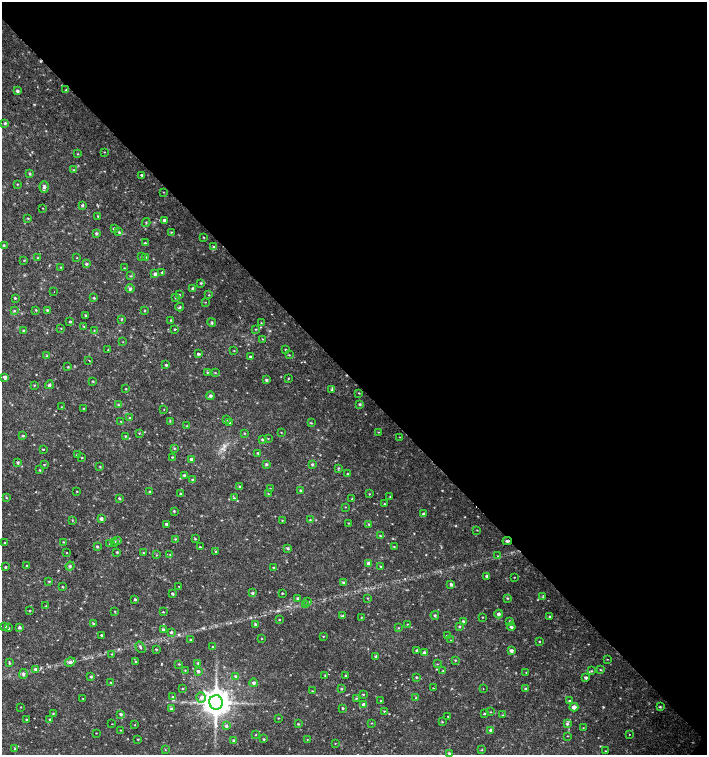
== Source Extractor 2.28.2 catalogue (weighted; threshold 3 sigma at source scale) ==
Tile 8 of 4 x 4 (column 4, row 2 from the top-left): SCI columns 4453-5861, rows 3011-4516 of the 6024 x 6030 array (HDU 1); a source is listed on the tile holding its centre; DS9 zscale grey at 2 x 2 block average (1 PNG px = mean of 2 x 2 image px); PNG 709 x 757 px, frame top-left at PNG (2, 2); each listed source drawn as its Kron ellipse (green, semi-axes under 4 px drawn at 4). Shown black and unused: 50% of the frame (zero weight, under 2 of 3 exposures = <1% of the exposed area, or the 3 px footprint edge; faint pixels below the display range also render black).
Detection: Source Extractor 2.28.2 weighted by HDU 2 'WHT'; one run over the whole footprint, this tile lists its part. Background 0.0231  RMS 0.0035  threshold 0.0158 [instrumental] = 3 sigma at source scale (4.5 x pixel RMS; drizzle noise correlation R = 1.50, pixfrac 1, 0.0396/0.0396 arcsec/px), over >= 5 px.
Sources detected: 316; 1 too faint to see at this stretch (2 x 2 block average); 3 cosmic-ray / hot-pixel residue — neither listed nor drawn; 1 inside a brighter listed object's ellipse — not listed separately; the other 311 listed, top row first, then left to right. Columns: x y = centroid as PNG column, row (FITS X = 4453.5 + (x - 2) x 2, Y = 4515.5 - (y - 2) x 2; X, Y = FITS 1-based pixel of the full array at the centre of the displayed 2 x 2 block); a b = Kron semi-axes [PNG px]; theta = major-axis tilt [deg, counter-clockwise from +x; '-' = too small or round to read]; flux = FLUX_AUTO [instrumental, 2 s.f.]
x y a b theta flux
66 90 3 2 - 0.56
17 91 4 3 - 1.4
5 123 4 3 - 0.88
104 152 3 2 - 0.35
77 154 3 2 - 0.5
74 170 3 3 - 0.69
30 174 3 3 - 0.81
142 175 2 2 - 0.88
17 184 3 2 - 0.55
44 187 6 4 -86 2
163 192 3 2 - 0.33
82 205 4 3 - 0.98
43 208 2 2 - 0.32
98 216 3 2 - 0.67
28 218 3 2 - 0.63
164 220 3 3 - 1.3
146 222 4 2 - 0.62
114 229 3 3 - 1.4
119 232 4 3 - 0.9
171 232 3 2 - 0.47
96 233 3 3 - 1.1
204 237 3 2 - 0.51
145 243 3 2 - 0.77
4 245 3 3 - 0.84
213 247 3 3 - 1.1
141 257 2 2 - 0.41
146 257 4 2 - 0.62
38 258 3 3 - 0.7
77 258 2 2 - 0.41
24 260 3 2 - 0.42
87 264 3 3 - 1.2
61 267 2 2 - 0.5
124 268 3 2 - 0.32
162 272 3 2 - 0.64
155 274 4 3 - 1.5
131 276 4 3 - 0.89
201 283 3 3 - 0.8
130 289 5 3 - 1.2
193 289 4 3 - 1.4
54 292 2 2 - 0.48
179 295 3 2 - 0.64
209 295 2 2 - 0.45
15 298 3 2 - 0.79
94 298 3 3 - 0.92
176 298 3 3 - 0.81
205 302 3 2 - 0.4
180 307 4 2 - 0.84
36 310 3 3 - 0.68
47 310 3 3 - 0.95
14 311 3 3 - 0.8
145 311 3 2 - 0.58
85 315 3 3 - 0.65
121 319 3 2 - 0.66
171 320 3 2 - 1
70 322 3 3 - 0.86
212 323 4 3 - 1.1
261 323 3 2 - 0.54
84 327 3 3 - 0.62
61 328 2 2 - 0.4
175 329 3 2 - 0.61
256 329 3 2 - 0.52
94 330 3 2 - 0.41
23 331 3 3 - 0.85
262 339 2 2 - 0.5
123 342 2 2 - 0.36
108 350 3 2 - 0.43
286 350 2 2 - 0.7
234 351 3 2 - 0.45
199 354 3 2 - 1.6
289 355 3 2 - 0.49
47 356 3 3 - 0.76
250 357 3 3 - 1.2
89 361 2 2 - 0.77
166 365 3 3 - 0.75
68 367 3 3 - 0.63
207 372 3 3 - 0.7
215 373 3 2 - 0.52
5 377 3 3 - 1.8
288 378 2 2 - 0.55
266 380 3 3 - 1.1
93 381 3 2 - 0.67
34 385 3 2 - 0.55
49 385 4 3 - 1.4
126 389 3 2 - 0.46
331 390 4 2 - 0.64
359 393 2 2 - 0.5
211 396 4 4 - 1.6
360 404 3 3 - 0.92
119 405 3 2 - 0.73
61 407 3 2 - 0.35
83 408 3 2 - 0.49
164 409 3 2 - 0.31
130 418 3 3 - 0.7
226 420 3 3 - 0.59
121 421 2 2 - 0.36
170 421 3 2 - 0.52
230 422 3 3 - 1
311 423 3 2 - 0.66
187 426 3 2 - 0.49
281 432 2 2 - 0.33
378 432 3 2 - 0.33
139 433 3 2 - 0.54
244 433 2 2 - 0.53
23 436 3 3 - 0.81
125 436 3 3 - 0.6
400 437 3 2 - 0.38
268 438 2 2 - 0.33
262 439 3 3 - 1
174 448 3 2 - 0.72
43 449 3 2 - 0.45
258 453 3 2 - 0.77
77 455 3 3 - 0.86
172 457 3 2 - 0.66
82 458 2 2 - 0.67
191 459 3 3 - 2
18 462 3 3 - 1
44 464 3 2 - 0.49
266 464 3 3 - 1.1
312 464 3 3 - 1
100 467 3 3 - 0.6
338 468 3 3 - 0.81
40 470 3 2 - 0.63
348 474 3 2 - 0.81
184 475 3 3 - 1
193 480 4 3 - 0.99
239 486 3 2 - 0.77
270 488 3 2 - 0.39
300 490 3 2 - 0.58
77 491 2 2 - 0.5
150 492 3 3 - 0.99
181 494 3 2 - 1.4
268 494 3 2 - 0.4
369 494 3 2 - 0.46
390 497 3 2 - 0.55
6 498 3 2 - 0.61
119 498 3 2 - 0.8
234 498 3 2 - 0.55
352 499 3 2 - 0.39
384 504 3 2 - 0.45
345 507 2 2 - 0.36
174 511 3 2 - 0.74
424 514 3 3 - 1.6
101 519 4 3 - 2.1
72 520 3 2 - 0.5
282 520 2 2 - 0.42
310 520 4 2 - 0.74
349 523 2 2 - 0.39
166 524 3 2 - 1.1
369 524 3 2 - 0.66
477 530 3 2 - 0.42
380 536 3 3 - 0.6
175 539 3 2 - 0.65
195 539 3 2 - 0.67
118 541 4 3 - 0.93
507 541 4 3 - 1.3
64 542 3 3 - 0.56
115 542 3 3 - 0.95
5 543 4 3 - 0.86
110 544 3 2 - 0.5
97 547 3 3 - 0.8
200 547 3 2 - 0.69
394 547 3 2 - 0.59
288 548 3 3 - 1.1
117 552 3 3 - 0.74
216 552 3 3 - 0.68
66 553 2 2 - 0.4
143 553 3 2 - 0.54
157 555 3 2 - 0.38
170 555 3 2 - 0.79
498 556 3 2 - 0.55
369 564 4 4 - 4.3
27 566 2 2 - 0.79
70 566 4 3 - 1.3
380 566 3 2 - 0.56
5 567 2 2 - 0.77
273 567 3 2 - 0.6
486 576 4 3 - 1.2
514 577 2 2 - 0.39
49 581 3 2 - 0.59
343 583 3 3 - 1.1
451 584 4 3 - 1.6
179 586 2 2 - 0.43
62 587 3 2 - 0.65
252 593 3 3 - 1
282 593 2 2 - 0.57
172 594 2 2 - 1.2
543 597 3 3 - 0.85
298 598 4 3 - 1.3
368 598 3 2 - 0.47
507 598 3 3 - 0.81
135 599 3 3 - 1
308 602 4 3 - 0.9
306 605 3 2 - 0.59
46 606 3 2 - 0.56
30 611 2 2 - 0.61
115 611 3 2 - 0.57
163 612 3 2 - 0.56
499 614 4 4 - 2.1
435 615 4 3 - 1
343 616 4 3 - 1.1
361 617 2 2 - 0.37
483 617 2 2 - 0.52
549 617 3 2 - 0.64
279 620 2 2 - 0.48
463 621 3 2 - 0.92
510 621 3 3 - 0.78
93 624 3 3 - 0.82
255 624 3 3 - 0.99
407 624 2 2 - 0.39
5 626 3 3 - 0.74
19 627 3 3 - 1.4
460 627 3 3 - 0.86
511 627 4 2 - 1.3
8 628 3 2 - 0.97
398 628 3 2 - 0.48
163 629 3 3 - 1.2
171 632 4 3 - 1.1
101 635 2 2 - 0.71
323 636 2 2 - 0.43
447 636 3 2 - 0.88
262 639 3 2 - 0.39
190 640 3 2 - 0.51
451 640 3 2 - 0.3
540 641 3 2 - 0.55
140 647 6 2 -57 1.2
212 647 2 2 - 0.5
156 649 3 2 - 0.73
417 650 3 3 - 1.1
511 651 4 3 - 2.3
424 653 4 3 - 2.6
112 654 3 2 - 0.47
376 656 3 3 - 0.85
607 659 2 2 - 0.38
455 660 3 2 - 0.66
136 661 3 2 - 0.5
70 662 5 4 - 2
9 663 3 2 - 0.77
198 663 3 3 - 0.9
179 664 3 2 - 0.58
437 664 3 2 - 0.45
35 669 4 4 - 1.8
185 670 3 2 - 0.51
600 670 4 2 - 0.54
198 671 3 3 - 1.5
443 671 3 2 - 0.46
591 671 3 3 - 0.65
526 672 2 2 - 0.33
23 674 5 3 - 1.7
325 675 4 2 - 0.64
236 676 4 3 - 1
345 676 3 3 - 0.65
91 677 3 2 - 0.92
416 677 3 2 - 0.69
586 678 3 3 - 1.3
111 682 3 2 - 0.58
254 683 4 3 - 2
433 688 2 2 - 0.31
182 689 3 2 - 0.54
341 689 3 2 - 0.58
483 689 2 2 - 0.47
526 689 3 3 - 1
312 691 3 2 - 0.38
363 694 3 2 - 0.72
173 697 3 2 - 0.68
83 698 2 2 - 0.41
201 698 5 4 - 2.9
356 698 3 2 - 0.6
416 698 3 2 - 0.55
381 701 3 2 - 0.74
569 701 3 3 - 0.83
216 702 7 7 - 1200
364 705 4 4 - 3
21 707 2 2 - 0.38
574 707 4 4 - 3.5
660 707 3 3 - 0.93
343 708 2 2 - 0.95
172 709 4 4 - 2
384 711 3 2 - 0.52
491 712 3 2 - 0.36
53 713 3 2 - 0.66
121 714 3 3 - 1.2
485 714 3 2 - 0.77
502 715 4 2 - 0.53
448 716 2 2 - 0.42
278 718 2 2 - 0.46
50 719 2 2 - 0.77
26 720 3 2 - 0.83
442 722 3 2 - 0.56
372 723 3 2 - 0.42
112 724 2 2 - 0.29
298 724 3 2 - 0.66
567 724 4 4 - 1.5
135 725 2 2 - 0.36
226 726 3 3 - 1.2
583 728 3 2 - 0.34
120 730 2 2 - 0.38
491 730 3 3 - 1.9
96 733 2 2 - 0.27
629 734 2 2 - 0.4
255 735 3 2 - 0.42
567 736 3 2 - 0.35
138 739 3 2 - 0.54
264 739 3 2 - 0.65
307 739 3 2 - 0.31
234 740 4 3 - 1.4
335 743 2 2 - 0.36
15 748 3 2 - 0.7
165 750 2 2 - 0.39
482 750 3 3 - 0.53
606 751 2 2 - 0.44
449 753 3 3 - 1
Overlapping masked pixels (flux is a lower limit): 1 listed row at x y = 507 541
Diffuse or blended objects may show on this block-average render without a row.